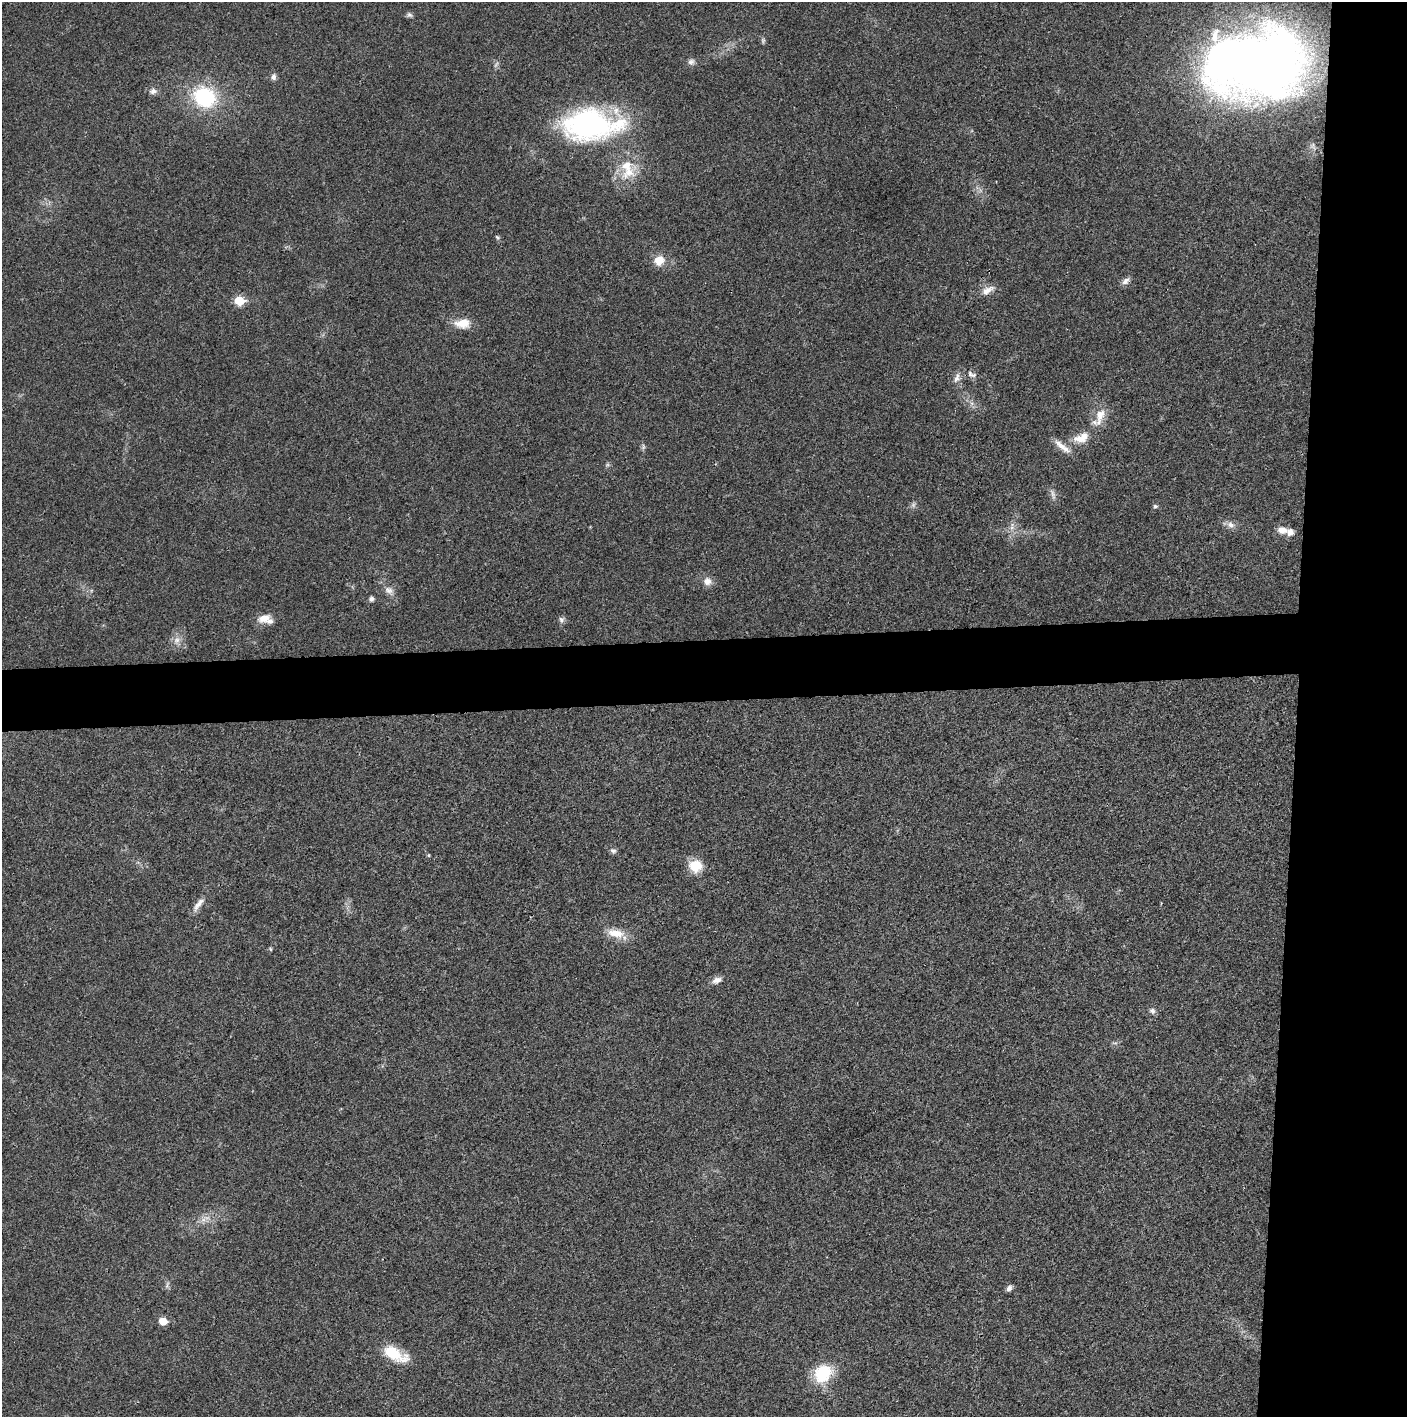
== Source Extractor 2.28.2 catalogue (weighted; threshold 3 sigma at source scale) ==
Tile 6 of 3 x 3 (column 3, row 2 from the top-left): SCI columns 2816-4220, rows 1415-2829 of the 4221 x 4243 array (HDU 1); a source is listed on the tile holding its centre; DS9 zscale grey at full resolution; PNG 1409 x 1419 px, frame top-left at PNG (2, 2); no overlay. Shown black and unused: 12% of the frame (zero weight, under 3 of 4 exposures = <1% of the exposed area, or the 3 px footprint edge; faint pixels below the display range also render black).
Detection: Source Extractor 2.28.2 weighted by HDU 2 'WHT'; one run over the whole footprint, this tile lists its part. Background 0.0193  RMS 0.005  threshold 0.0225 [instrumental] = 3 sigma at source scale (4.5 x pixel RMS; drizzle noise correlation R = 1.50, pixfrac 1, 0.05/0.05 arcsec/px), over >= 5 px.
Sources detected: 52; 3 too faint to see at this stretch — not listed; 3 inside a brighter listed object's ellipse — not listed separately; the other 46 listed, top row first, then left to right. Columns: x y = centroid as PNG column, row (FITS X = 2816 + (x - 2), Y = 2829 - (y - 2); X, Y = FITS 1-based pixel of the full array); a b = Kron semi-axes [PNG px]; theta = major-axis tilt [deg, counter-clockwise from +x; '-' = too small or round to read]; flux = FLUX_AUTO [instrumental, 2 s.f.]
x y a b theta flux
409 15 8 6 -19 1.3
763 41 8 5 83 1
691 62 9 8 - 1.9
1256 64 96 64 6 490
273 77 9 7 82 1.9
153 91 10 8 7 2.5
205 97 25 21 -33 41
590 125 68 34 2 110
627 165 32 20 -36 16
497 237 8 4 -38 0.82
659 260 13 11 35 6.8
1126 281 12 7 40 2.4
988 290 19 8 29 4.2
239 301 6 5 - 20
462 323 21 12 3 7.8
971 374 14 8 -23 2.7
957 378 15 8 75 3.2
1100 416 29 11 71 8.3
1080 439 21 11 -11 6.4
1062 446 27 7 -39 5.1
643 447 8 6 79 1.1
607 465 6 5 - 0.91
1155 506 6 5 - 0.94
1230 525 11 9 -36 2.7
1012 526 14 6 82 3.1
1282 530 13 9 -4 4
707 581 11 10 - 4
389 590 14 10 -34 3.7
371 599 7 6 - 1.4
264 618 17 10 18 5.6
561 620 9 7 -85 1.6
177 640 11 9 88 3.5
613 851 9 7 -29 1.5
428 855 5 4 - 0.57
695 866 16 14 -11 11
198 904 23 7 52 4
616 933 23 11 -12 8.9
270 949 6 4 -60 0.58
717 980 14 8 20 3.2
1152 1011 9 7 -45 1.7
203 1220 8 6 54 2.5
167 1285 10 3 71 1
1009 1288 8 6 55 1.8
163 1321 5 5 - 11
395 1354 31 13 -25 16
823 1373 25 20 47 20